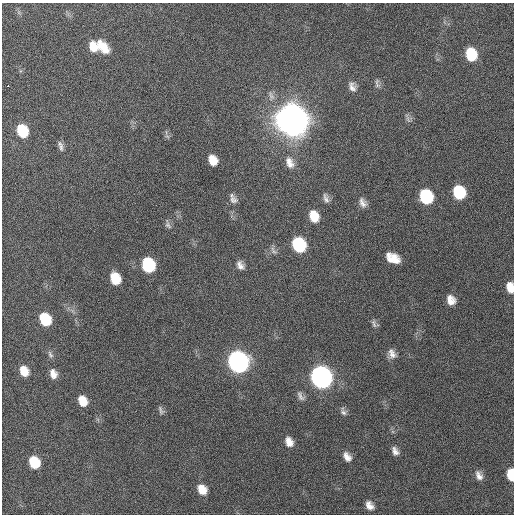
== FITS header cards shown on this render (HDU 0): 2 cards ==
NAXIS1  =                  512 / Axis length
NAXIS2  =                  512 / Axis length

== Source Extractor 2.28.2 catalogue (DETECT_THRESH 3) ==
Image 512 x 512 px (HDU 0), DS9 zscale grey, 1 PNG px = 1 image px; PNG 516 x 516 px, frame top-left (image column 1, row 512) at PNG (2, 3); no overlay
Background 132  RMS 12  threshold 35.3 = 3 sigma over >= 5 px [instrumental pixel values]
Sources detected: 48; all 48 listed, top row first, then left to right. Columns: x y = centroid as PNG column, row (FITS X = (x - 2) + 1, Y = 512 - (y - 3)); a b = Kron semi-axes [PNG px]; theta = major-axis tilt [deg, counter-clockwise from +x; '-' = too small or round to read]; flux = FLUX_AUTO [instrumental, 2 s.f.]
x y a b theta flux
93 46 12 8 -69 1.0e+04
103 46 17 9 -48 1.4e+04
471 54 12 9 -74 2.9e+04
377 85 9 7 -40 2.8e+03
8 86 3 2 - 2.2e+03
352 87 14 9 -67 5.1e+03
408 118 16 4 -70 2.2e+03
292 120 13 11 -66 3.2e+06
22 131 11 9 -67 2.9e+04
167 136 7 4 -19 1.3e+03
60 146 13 6 -75 3.1e+03
213 160 10 7 -63 1.0e+04
290 163 16 10 -65 7.6e+03
459 192 11 9 -69 4.0e+04
426 197 11 9 -67 5.7e+04
326 198 13 6 -75 3.3e+03
233 200 11 9 -33 4.0e+03
363 203 13 8 -61 4.6e+03
314 216 11 8 -69 1.4e+04
168 224 13 6 -66 2.7e+03
299 245 11 9 -65 6.4e+04
273 250 12 6 -52 2.9e+03
393 258 13 8 -26 1.2e+04
148 265 11 9 -67 6.2e+04
240 265 11 8 -59 4.4e+03
115 278 11 8 -68 1.9e+04
510 287 10 6 -78 9.9e+03
451 300 10 8 -64 7.9e+03
45 319 11 8 -63 3.3e+04
374 324 11 5 -73 2.3e+03
50 354 11 6 -62 2.4e+03
392 354 12 9 -71 5.3e+03
238 362 12 10 -62 4.8e+05
24 371 11 8 -63 1.1e+04
53 374 11 8 -73 6.1e+03
321 377 12 10 -64 5.5e+05
300 396 14 7 -62 3.5e+03
83 401 10 8 -64 1.2e+04
161 410 13 5 -65 2.4e+03
343 412 10 7 -45 2.8e+03
289 442 11 8 -65 6.7e+03
395 451 10 7 -61 4.2e+03
347 457 11 7 -55 5.7e+03
34 462 10 8 -63 2.5e+04
511 474 10 5 -83 2.2e+04
479 476 12 7 -63 4.6e+03
202 489 10 8 -55 1.1e+04
369 505 10 7 -53 5.6e+03
At the frame edge (FLAGS 8, measured only in part): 2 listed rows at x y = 510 287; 511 474